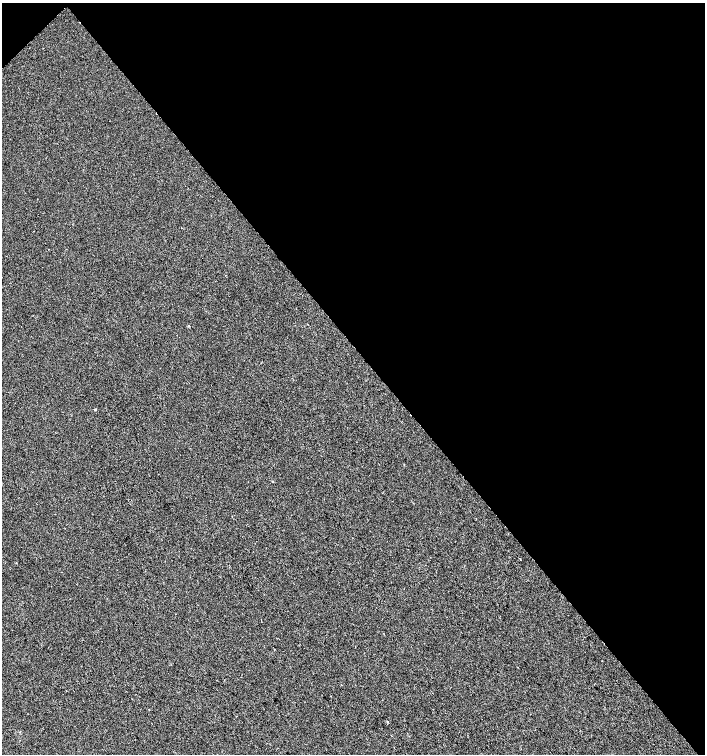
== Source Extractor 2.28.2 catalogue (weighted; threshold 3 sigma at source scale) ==
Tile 3 of 4 x 4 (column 3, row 1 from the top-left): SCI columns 3027-4432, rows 4511-6014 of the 5987 x 6019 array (HDU 1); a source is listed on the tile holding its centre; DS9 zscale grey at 2 x 2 block average (1 PNG px = mean of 2 x 2 image px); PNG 707 x 756 px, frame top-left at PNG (2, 3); no overlay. Shown black and unused: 47% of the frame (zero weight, under 2 of 3 exposures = <1% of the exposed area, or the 3 px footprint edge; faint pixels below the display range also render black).
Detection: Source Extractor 2.28.2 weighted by HDU 2 'WHT'; one run over the whole footprint, this tile lists its part. Background -8.51e-04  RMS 0.0041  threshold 0.0186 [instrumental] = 3 sigma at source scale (4.5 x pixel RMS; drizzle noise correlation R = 1.50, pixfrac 1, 0.0396/0.0396 arcsec/px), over >= 5 px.
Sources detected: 4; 1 cosmic-ray / hot-pixel residue — not listed; the other 3 listed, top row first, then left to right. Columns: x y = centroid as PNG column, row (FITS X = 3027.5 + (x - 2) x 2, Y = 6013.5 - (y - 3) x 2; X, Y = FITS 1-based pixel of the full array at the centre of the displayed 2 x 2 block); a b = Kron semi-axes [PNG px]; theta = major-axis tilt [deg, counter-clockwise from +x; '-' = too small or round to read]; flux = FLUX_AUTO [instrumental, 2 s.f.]
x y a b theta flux
226 275 2 2 - 0.53
95 410 2 2 - 1.2
387 721 2 2 - 6.6